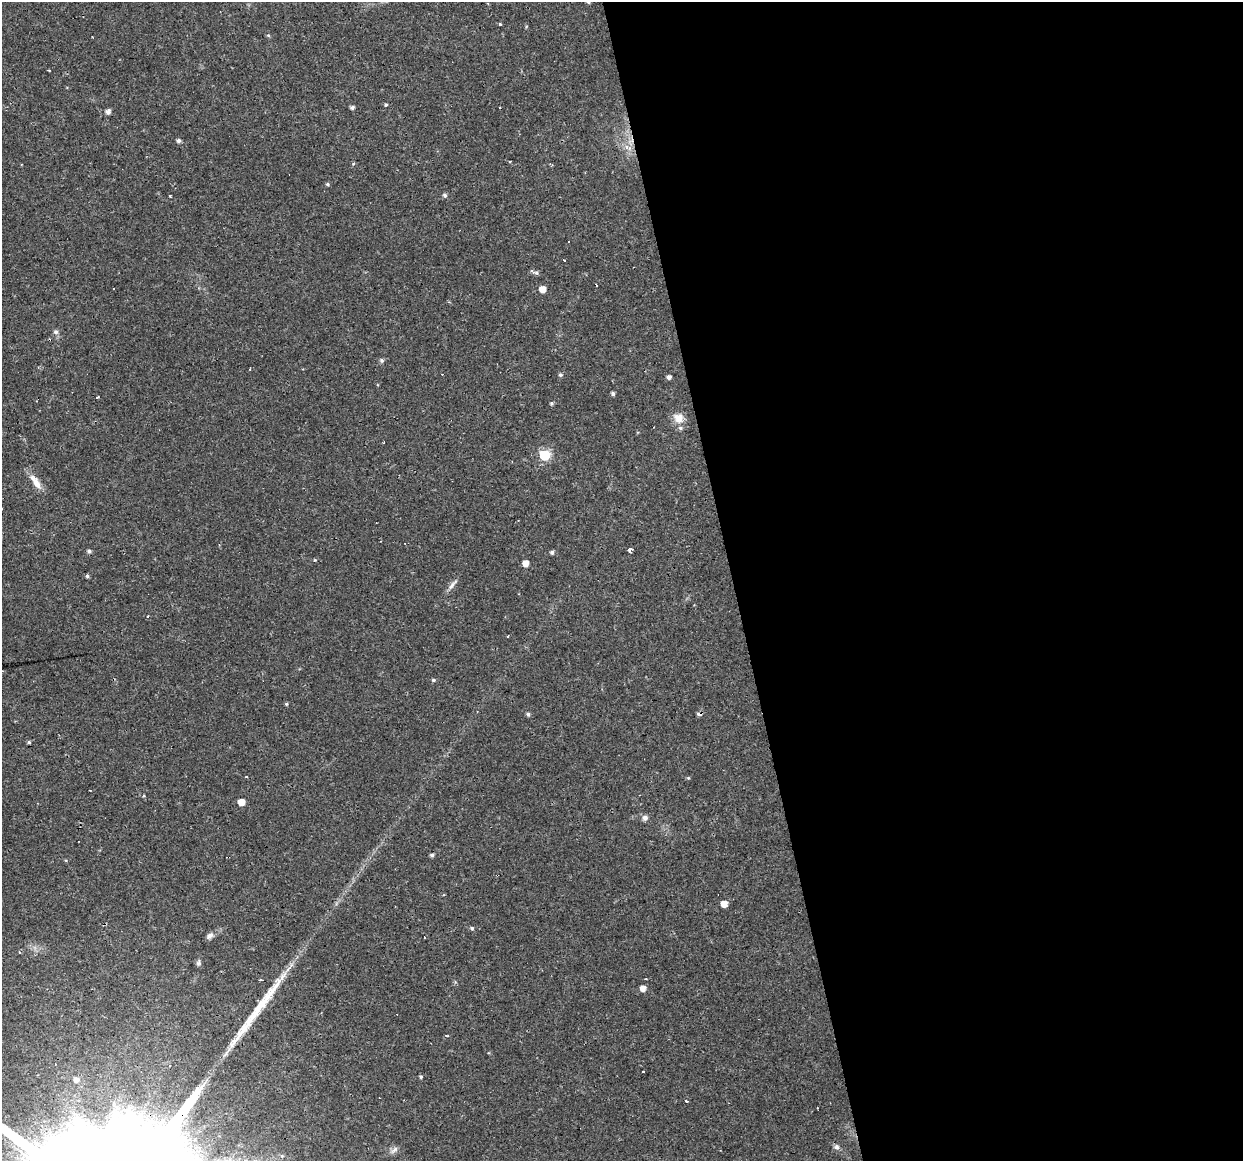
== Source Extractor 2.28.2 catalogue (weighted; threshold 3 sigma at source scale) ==
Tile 8 of 4 x 4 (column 4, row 2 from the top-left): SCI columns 3723-4963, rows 2349-3507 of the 4963 x 4744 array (HDU 1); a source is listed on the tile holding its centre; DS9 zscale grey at full resolution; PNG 1245 x 1163 px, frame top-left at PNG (2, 2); no overlay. Shown black and unused: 41% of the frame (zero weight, under 2 of 3 exposures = <1% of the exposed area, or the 3 px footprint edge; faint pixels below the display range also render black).
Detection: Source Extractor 2.28.2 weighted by HDU 2 'WHT'; one run over the whole footprint, this tile lists its part. Background 0.0216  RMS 0.0031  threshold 0.0137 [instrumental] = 3 sigma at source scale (4.5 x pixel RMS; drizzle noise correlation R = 1.50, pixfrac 1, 0.0396/0.0396 arcsec/px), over >= 5 px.
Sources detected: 77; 13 cosmic-ray / hot-pixel residue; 2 long thin detections or spike segments (spike, bleed or trail) — not listed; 1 inside a brighter listed object's ellipse — not listed separately; the other 61 listed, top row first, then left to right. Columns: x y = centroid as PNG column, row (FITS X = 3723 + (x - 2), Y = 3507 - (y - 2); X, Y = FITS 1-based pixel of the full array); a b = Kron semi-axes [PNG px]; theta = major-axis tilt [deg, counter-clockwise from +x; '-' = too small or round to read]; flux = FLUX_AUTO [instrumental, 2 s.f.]
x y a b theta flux
588 2 4 4 - 0.59
500 24 3 3 - 0.98
268 35 5 4 - 0.39
386 105 4 4 - 0.38
352 107 5 4 - 0.8
108 112 5 4 - 1.4
179 141 5 4 - 0.85
627 147 9 5 -58 1.3
510 161 3 2 - 0.35
353 164 5 3 - 0.29
327 184 6 4 -16 0.43
445 195 5 5 - 0.72
170 196 3 3 - 0.49
564 260 3 3 - 0.64
536 273 9 5 -7 0.85
113 289 3 3 - 0.94
542 289 5 5 - 3.1
56 332 6 6 - 0.87
49 340 3 2 - 0.7
382 360 5 5 - 0.74
250 369 3 2 - 0.23
560 375 5 5 - 0.54
669 377 4 4 - 1.1
613 393 4 4 - 0.7
97 397 4 3 - 0.41
551 403 5 4 - 0.47
679 418 12 11 - 3.3
544 455 6 6 - 24
35 482 22 8 -54 3.3
629 550 3 3 - 5.8
89 551 5 4 - 0.8
552 552 5 4 - 0.78
525 563 5 5 - 2.8
87 576 5 4 - 0.52
453 584 18 5 48 1.5
147 617 4 3 - 0.42
508 636 3 2 - 0.31
433 680 5 4 - 0.48
286 704 4 4 - 0.41
528 714 5 4 - 0.68
699 714 6 4 -6 0.91
29 742 5 5 - 0.46
246 777 3 2 - 0.37
688 778 5 4 - 0.32
144 796 4 3 - 0.4
241 802 5 5 - 3.5
645 818 7 6 - 1.1
432 855 4 4 - 0.67
724 904 5 5 - 3.3
472 928 5 4 - 0.49
210 936 10 7 25 1.2
19 952 3 3 - 0.53
199 963 8 6 69 0.72
261 980 3 2 - 0.86
643 988 5 5 - 2.2
446 1036 5 2 - 0.37
643 1071 3 3 - 1
421 1077 4 4 - 0.42
77 1080 6 5 - 1.3
686 1101 3 2 - 0.66
836 1147 7 7 - 0.94
Overlapping masked pixels (flux is a lower limit): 2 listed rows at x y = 49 340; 699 714
Isophote crosses this tile's border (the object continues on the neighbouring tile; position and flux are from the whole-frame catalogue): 1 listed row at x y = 588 2